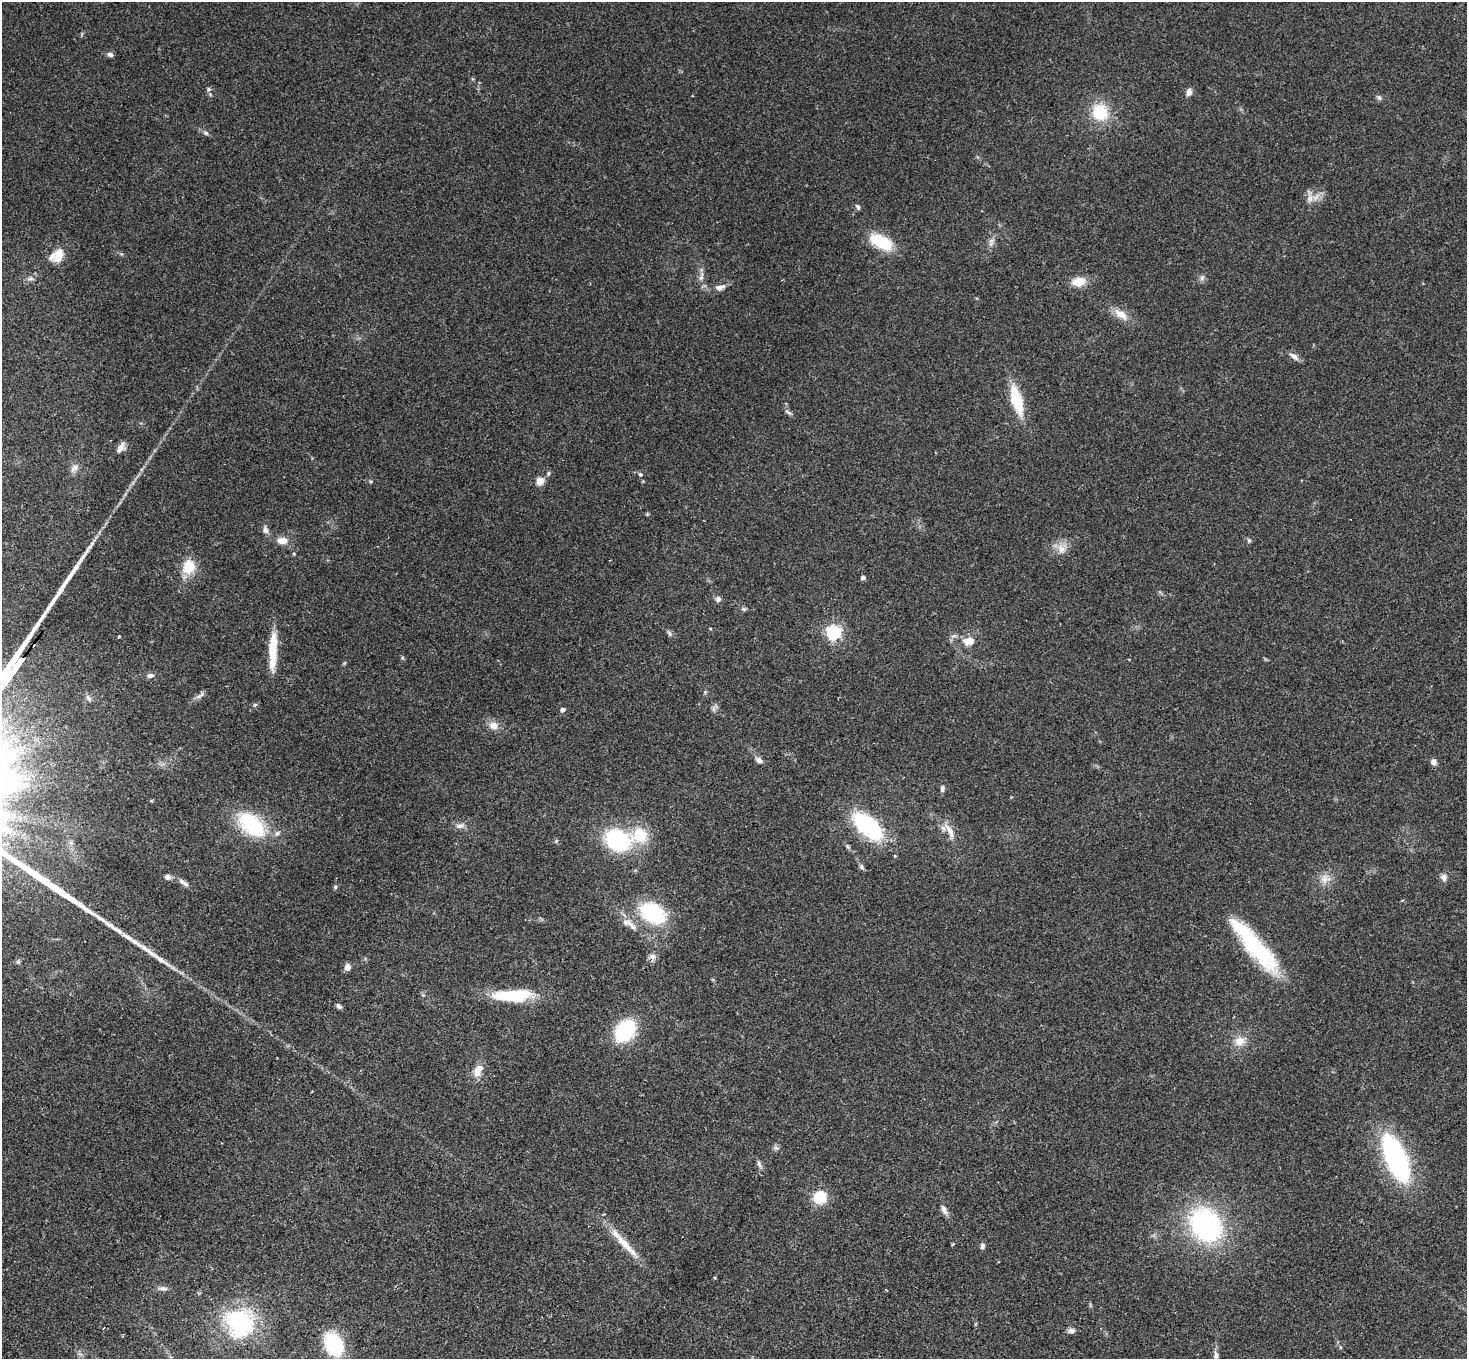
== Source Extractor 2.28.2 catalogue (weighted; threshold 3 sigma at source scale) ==
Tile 7 of 4 x 4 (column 3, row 2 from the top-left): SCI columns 2971-4435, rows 3057-4413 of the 5937 x 5974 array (HDU 1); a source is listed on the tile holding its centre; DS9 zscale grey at full resolution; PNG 1469 x 1361 px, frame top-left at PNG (2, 2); no overlay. Shown black and unused: <1% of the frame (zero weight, under 2 of 3 exposures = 3% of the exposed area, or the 3 px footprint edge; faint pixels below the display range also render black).
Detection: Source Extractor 2.28.2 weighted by HDU 2 'WHT'; one run over the whole footprint, this tile lists its part. Background 0.126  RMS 0.0096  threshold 0.0434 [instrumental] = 3 sigma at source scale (4.5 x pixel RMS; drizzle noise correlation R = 1.50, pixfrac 1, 0.05/0.05 arcsec/px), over >= 5 px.
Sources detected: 92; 1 inside a brighter object's white glare — not listed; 4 inside a brighter listed object's ellipse — not listed separately; the other 87 listed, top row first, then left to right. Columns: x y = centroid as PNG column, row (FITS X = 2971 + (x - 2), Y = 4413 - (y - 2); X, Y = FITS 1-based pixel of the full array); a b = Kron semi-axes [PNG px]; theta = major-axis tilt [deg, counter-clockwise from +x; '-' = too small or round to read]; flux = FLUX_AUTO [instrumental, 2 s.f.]
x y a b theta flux
110 54 7 5 -12 3.1
208 89 6 6 - 1.9
1189 92 9 7 72 4.2
1379 97 7 5 -49 2
1100 112 21 19 -53 33
206 133 7 5 -17 2.1
1316 197 14 6 48 6.1
858 207 8 5 -60 1.9
991 241 8 6 43 3.3
881 242 23 12 -27 40
58 256 18 11 67 13
701 277 14 5 72 3.9
30 278 7 5 43 2.6
1202 278 7 6 - 2.6
1079 282 14 9 8 15
720 287 14 7 15 5.9
1121 314 20 10 -35 11
1294 356 14 6 -37 4.3
1017 400 26 9 -74 46
788 412 11 4 -34 2.3
121 448 12 7 52 5.9
74 468 13 8 45 5.2
640 474 6 5 - 1.5
540 481 5 5 - 27
647 514 5 4 - 1
265 530 10 7 -81 3.7
283 541 11 7 -2 11
1249 541 6 5 - 1.7
1061 549 15 10 -76 8.7
189 567 17 14 63 20
863 578 4 4 - 3.5
718 599 7 7 - 3.1
744 609 6 5 - 1.6
669 633 8 5 -61 2.2
833 633 6 6 - 240
954 636 9 3 5 1.9
970 640 14 9 84 7.1
273 651 44 9 88 27
150 675 8 6 6 3.9
202 694 11 5 41 2.9
88 698 10 5 -52 2.4
255 705 6 5 - 1.5
713 709 7 4 90 2.1
563 710 4 4 - 3.9
493 725 13 11 -16 7.2
759 760 10 7 -41 3.7
1434 762 6 6 - 4.6
942 789 10 5 -90 2.4
251 825 33 19 -42 67
460 826 10 7 16 3.8
868 826 32 17 -41 97
950 831 26 8 -61 11
640 835 20 18 -15 30
617 840 20 16 -20 99
71 843 6 6 - 2.2
847 846 8 5 -50 1.9
861 867 7 6 - 2.3
167 877 6 6 - 3.9
1444 877 9 8 - 4.2
1325 879 14 12 20 8.7
183 882 17 6 -35 4.5
335 887 5 4 - 1.3
653 913 26 18 -29 76
627 923 20 8 -18 8.4
1255 947 65 18 -49 94
652 957 10 8 67 4.5
18 962 6 5 - 1.8
347 967 7 6 - 5.7
513 995 39 11 2 59
339 1006 7 5 -39 2.5
625 1031 19 14 50 74
1240 1041 13 12 - 10
478 1070 19 10 62 9.7
776 1148 7 6 - 2.3
1396 1158 44 18 -68 160
759 1164 11 5 -71 2.7
820 1197 15 15 - 21
944 1210 12 6 -63 5
1206 1225 31 25 -53 170
624 1243 36 9 -47 20
982 1246 7 5 83 2.7
715 1278 3 3 - 1.7
163 1289 12 6 0 3.4
240 1323 32 29 -47 100
1071 1331 9 6 2 3.2
333 1344 17 12 -66 88
1216 1355 9 7 89 3.5
Overlapping masked pixels (flux is a lower limit): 1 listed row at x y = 652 957